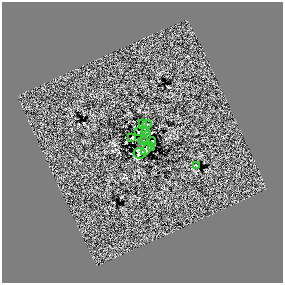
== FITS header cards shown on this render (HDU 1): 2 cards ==
NAXIS1  =                  281 /
NAXIS2  =                  281 /

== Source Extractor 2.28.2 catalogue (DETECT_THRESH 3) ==
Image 281 x 281 px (HDU 1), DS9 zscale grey, 1 PNG px = 1 image px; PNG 285 x 285 px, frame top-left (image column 1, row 281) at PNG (2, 2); each listed source drawn as its Kron ellipse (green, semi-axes under 4 px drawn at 4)
Background 0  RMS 21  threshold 62.2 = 3 sigma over >= 5 px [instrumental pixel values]
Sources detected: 13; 1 with non-positive FLUX_AUTO (blend fragments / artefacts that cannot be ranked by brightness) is neither listed nor drawn; the other 12 listed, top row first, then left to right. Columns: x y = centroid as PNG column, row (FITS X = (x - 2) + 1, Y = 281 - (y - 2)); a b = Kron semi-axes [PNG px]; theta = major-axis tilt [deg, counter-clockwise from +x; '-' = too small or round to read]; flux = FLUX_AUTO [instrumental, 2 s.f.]
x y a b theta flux
143 123 3 2 - 910
147 124 5 3 - 890
139 132 4 3 - 1900
145 132 4 3 - 700
146 137 6 3 61 3900
132 138 3 2 - 720
143 141 5 3 - 5000
151 142 5 3 - 1900
151 147 4 2 - 4400
147 149 7 4 51 5500
140 153 6 5 - 3300
196 165 3 2 - 840
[1 non-positive-flux detection neither listed nor drawn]